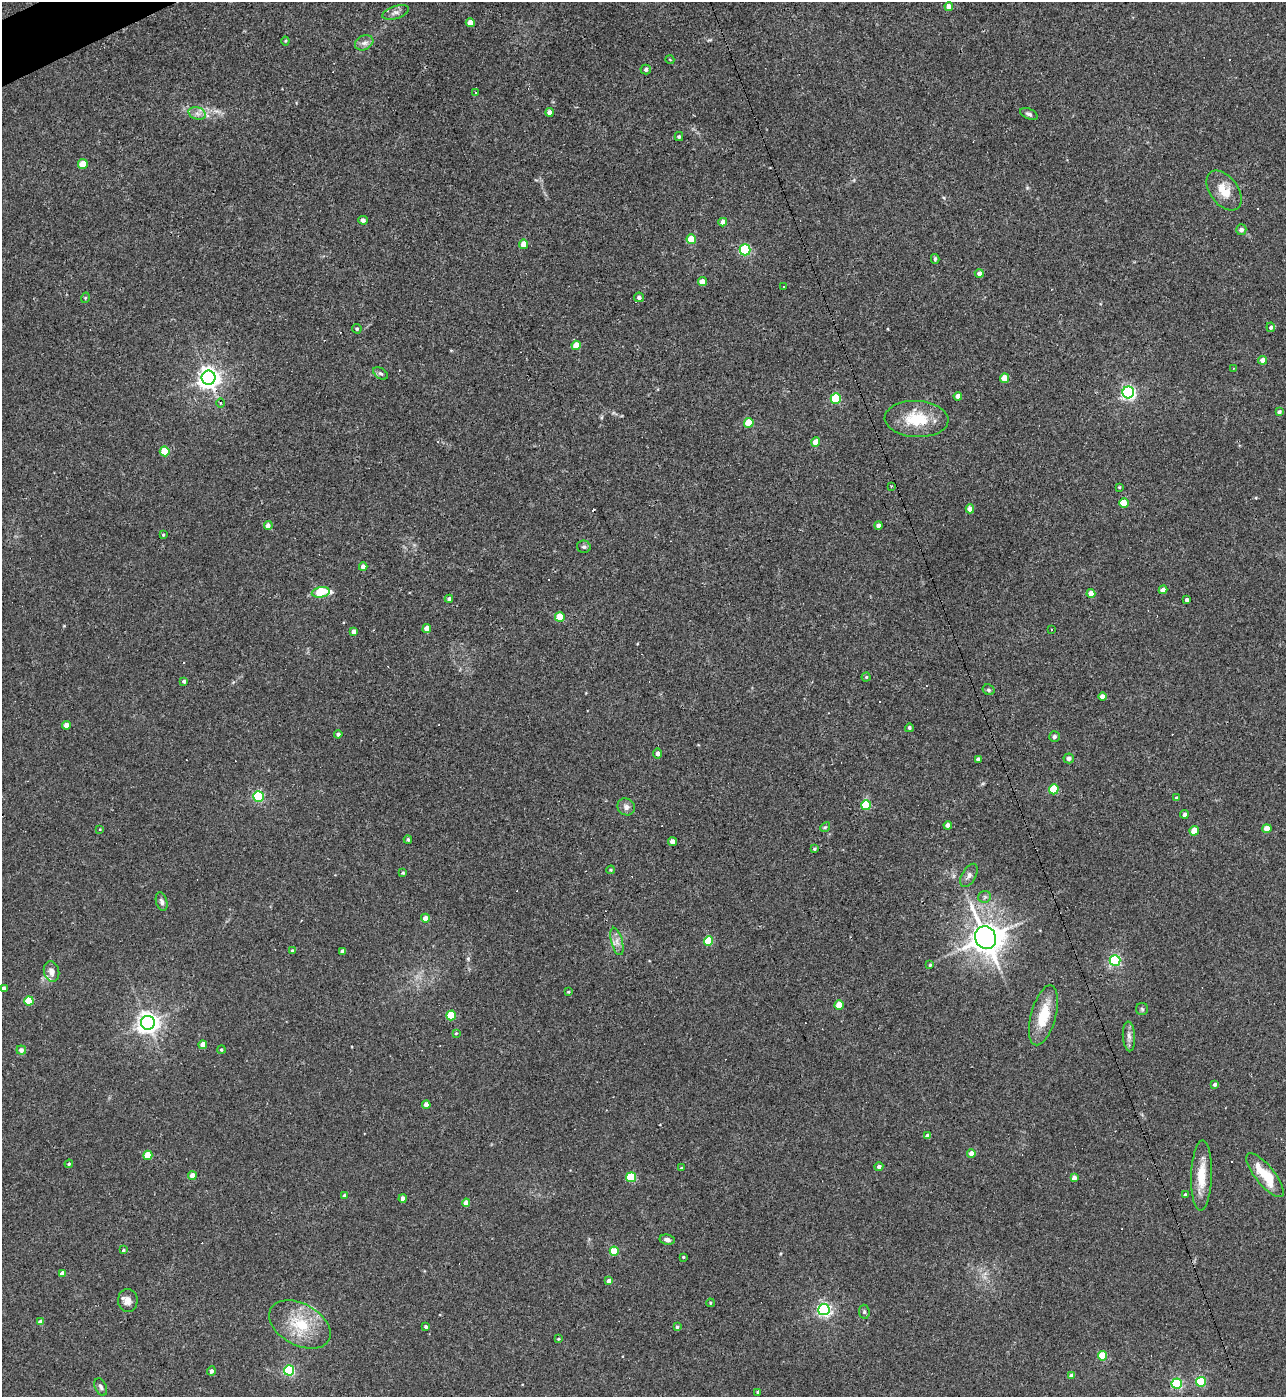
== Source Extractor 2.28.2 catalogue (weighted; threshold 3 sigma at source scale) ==
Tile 11 of 4 x 4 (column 3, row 3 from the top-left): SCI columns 2719-4002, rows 1396-2790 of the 5565 x 5579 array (HDU 1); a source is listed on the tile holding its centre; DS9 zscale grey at full resolution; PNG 1288 x 1399 px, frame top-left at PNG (2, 2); each listed source drawn as its Kron ellipse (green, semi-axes under 4 px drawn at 4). Shown black and unused: <1% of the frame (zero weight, under 3 of 4 exposures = <1% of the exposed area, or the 3 px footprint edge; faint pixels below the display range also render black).
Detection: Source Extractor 2.28.2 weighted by HDU 2 'WHT'; one run over the whole footprint, this tile lists its part. Background 0.0277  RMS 0.0045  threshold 0.0203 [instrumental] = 3 sigma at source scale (4.5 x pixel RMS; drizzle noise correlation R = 1.50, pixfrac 1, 0.05/0.05 arcsec/px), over >= 5 px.
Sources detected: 168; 14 cosmic-ray / hot-pixel residue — neither listed nor drawn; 1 inside a brighter listed object's ellipse — not listed separately; the other 153 listed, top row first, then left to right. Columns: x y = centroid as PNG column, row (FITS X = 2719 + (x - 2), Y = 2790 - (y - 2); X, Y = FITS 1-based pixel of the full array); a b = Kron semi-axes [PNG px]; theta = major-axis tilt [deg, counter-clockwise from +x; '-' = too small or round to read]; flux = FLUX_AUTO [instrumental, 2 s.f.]
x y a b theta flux
949 7 4 4 - 2.9
395 12 14 6 17 2
470 23 4 4 - 4.8
285 41 4 4 - 0.43
364 43 10 7 28 2
670 60 4 3 - 0.33
646 69 5 5 - 1.1
476 92 3 2 - 0.39
549 112 4 4 - 2.6
197 113 9 6 -17 2
1029 114 9 5 -24 1.2
679 137 4 3 - 0.67
83 164 5 5 - 10
1224 191 22 14 -53 7.7
363 220 5 4 - 1.3
723 222 4 4 - 3.4
1241 230 5 5 - 1.9
691 239 4 4 - 12
524 244 5 4 - 6.6
745 250 5 5 - 43
935 259 5 3 - 0.66
979 273 4 4 - 1.8
703 282 4 4 - 5.2
784 286 3 3 - 1.2
639 297 5 4 - 1.2
85 298 5 3 - 0.38
1271 327 4 4 - 1
357 329 5 4 - 0.72
576 345 4 4 - 7.6
1263 360 4 4 - 2.9
1233 368 3 2 - 0.25
380 373 8 5 -34 0.92
209 378 7 7 - 300
1004 378 5 4 - 7
1128 392 6 6 - 110
958 396 4 4 - 2.7
836 398 5 5 - 25
221 403 4 3 - 0.58
1279 412 4 4 - 1.3
917 419 32 18 -3 17
749 423 5 5 - 13
816 442 4 4 - 5.8
165 451 5 5 - 13
891 486 3 2 - 0.31
1119 487 4 3 - 0.52
1124 503 4 4 - 8.9
970 509 4 4 - 3.4
879 525 4 4 - 1.9
268 526 4 4 - 3.7
163 535 4 3 - 0.47
584 547 7 6 - 0.91
363 567 4 4 - 2.2
1163 590 4 4 - 3.2
321 592 9 5 9 20
1091 593 4 4 - 4.4
449 599 4 4 - 1.1
1187 600 4 3 - 1.2
560 617 5 4 - 11
427 629 4 4 - 2.9
1052 630 3 3 - 2.6
354 631 4 4 - 2
866 677 4 4 - 0.56
184 681 4 4 - 1.1
989 690 6 5 - 0.83
1102 697 4 4 - 3.1
66 725 4 4 - 4
909 728 4 4 - 0.73
338 734 4 4 - 1.2
1054 737 5 5 - 0.92
657 753 5 4 - 1.7
1069 758 5 5 - 1.1
978 759 4 4 - 1.5
1054 789 5 5 - 15
258 796 5 5 - 44
1176 798 4 4 - 0.74
866 805 5 5 - 22
626 807 9 8 - 2.1
1184 814 4 4 - 1.4
948 825 4 4 - 2.6
825 827 5 4 - 0.56
100 829 4 3 - 0.32
1267 829 4 4 - 7.5
1194 831 5 4 - 9.1
408 839 4 4 - 0.86
673 842 4 4 - 3.6
814 849 3 3 - 0.58
611 870 4 3 - 0.47
403 873 4 3 - 0.57
969 875 13 7 60 1.9
985 897 6 5 - 1
162 902 9 5 -76 1.6
425 918 4 4 - 3.5
986 938 12 10 -59 640
617 941 14 5 -74 2.5
709 941 5 4 - 16
292 950 4 4 - 0.48
343 951 4 4 - 2.1
1115 960 5 5 - 48
930 965 3 3 - 0.54
52 972 10 7 -77 2.9
3 988 4 3 - 1.4
568 992 4 3 - 0.45
29 1001 4 4 - 15
839 1005 4 4 - 9.3
1142 1009 6 6 - 0.84
451 1015 5 5 - 15
1043 1015 31 12 75 13
148 1023 7 7 - 320
456 1033 4 3 - 0.52
1129 1036 15 6 -86 2.3
203 1045 4 4 - 4.4
21 1050 4 4 - 1.8
221 1050 4 4 - 0.59
1215 1084 4 4 - 1.1
426 1105 4 4 - 2.4
928 1136 4 4 - 2.6
971 1153 4 4 - 4.1
148 1155 4 4 - 11
69 1164 4 4 - 0.6
879 1166 4 4 - 1.7
681 1168 3 3 - 0.5
1201 1175 35 10 88 10
1265 1175 27 9 -51 12
192 1176 4 4 - 4.9
631 1177 5 5 - 21
1074 1178 4 4 - 2.6
1185 1195 3 3 - 0.7
344 1196 4 4 - 1.1
403 1198 4 4 - 2.6
466 1203 4 4 - 3.8
667 1240 7 5 -10 1.7
123 1250 4 3 - 0.59
614 1251 4 4 - 11
683 1257 3 3 - 0.48
62 1273 4 4 - 2
609 1281 4 4 - 3.5
128 1301 11 10 - 3.2
710 1303 4 3 - 0.51
824 1310 5 5 - 110
864 1312 7 5 -84 0.86
40 1322 4 4 - 2.5
300 1324 33 21 -28 18
426 1326 4 3 - 1.1
677 1327 4 4 - 0.88
558 1339 4 4 - 0.4
1102 1356 5 4 - 14
289 1370 5 5 - 46
211 1371 4 4 - 1.4
1072 1375 4 4 - 2.1
1201 1382 5 5 - 29
1177 1384 5 5 - 48
101 1387 9 5 -67 1.2
758 1392 4 3 - 1.1
Isophote crosses this tile's border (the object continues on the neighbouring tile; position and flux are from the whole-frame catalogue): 1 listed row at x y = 3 988